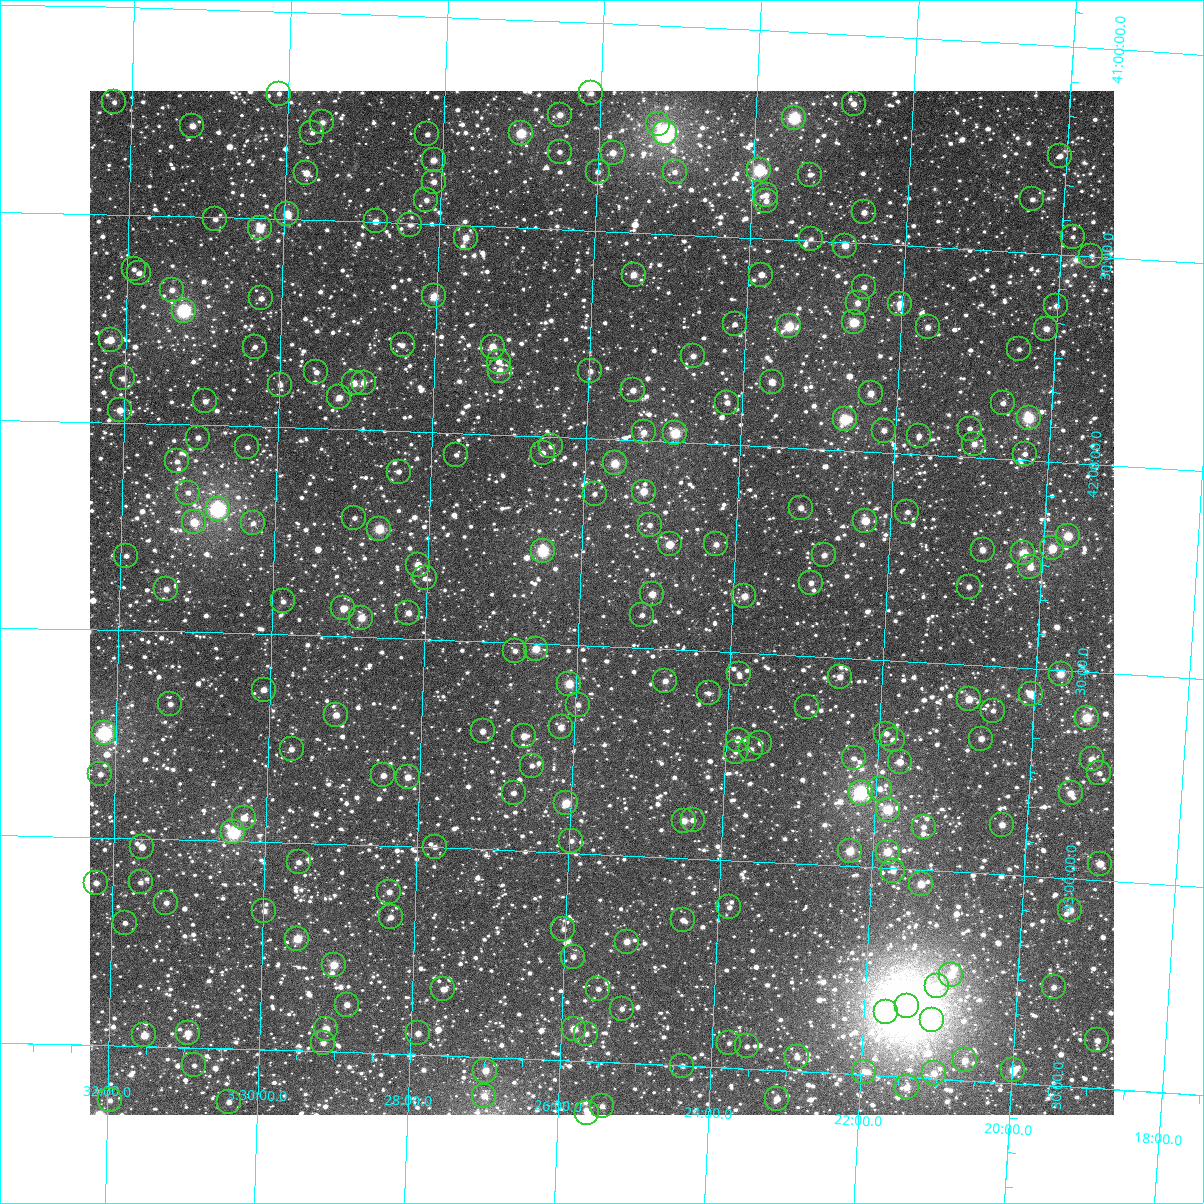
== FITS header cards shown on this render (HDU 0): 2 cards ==
NAXIS1  =                 1024
NAXIS2  =                 1024

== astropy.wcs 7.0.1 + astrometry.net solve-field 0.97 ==
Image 1024 x 1024 px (HDU 0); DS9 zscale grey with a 90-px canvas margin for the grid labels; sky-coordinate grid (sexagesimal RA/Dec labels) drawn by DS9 from the SOLVED WCS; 236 Tycho-2 reference stars matched to detected sources circled (green)
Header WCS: RA---TAN-SIP/DEC--TAN-SIP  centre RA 03:25:43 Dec +42:24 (51.43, +42.39 deg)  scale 8.67 arcsec/px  FOV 148.0' x 148.0'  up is +178 deg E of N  parity flipped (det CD > 0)
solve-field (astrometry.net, Tycho-2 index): VERIFIED the header's WCS against the Tycho-2 star catalogue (verified at 6 index scales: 16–236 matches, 0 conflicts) and refined it, rather than solving blind
Solved WCS: RA---TAN-SIP/DEC--TAN-SIP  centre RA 03:25:43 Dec +42:24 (51.43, +42.39 deg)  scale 8.67 arcsec/px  FOV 148.0' x 148.0'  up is +178 deg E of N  parity flipped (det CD > 0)
The solver's refit moves the header's centre by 0.12 arcsec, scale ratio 1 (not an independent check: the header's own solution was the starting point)
Tycho-2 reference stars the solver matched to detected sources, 236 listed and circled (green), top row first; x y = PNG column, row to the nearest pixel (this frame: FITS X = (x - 90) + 1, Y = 1024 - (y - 91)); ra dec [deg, ICRS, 3 dp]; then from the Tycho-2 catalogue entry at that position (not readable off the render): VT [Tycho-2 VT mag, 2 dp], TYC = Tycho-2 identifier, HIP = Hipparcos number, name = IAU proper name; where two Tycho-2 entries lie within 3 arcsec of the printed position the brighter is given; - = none
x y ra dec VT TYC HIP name
591 93 51.531 +41.170 10.74 2865-1758-1 - -
279 94 52.528 +41.198 11.82 2866-5-1 - -
114 102 53.055 +41.229 11.32 2866-43-1 - -
854 104 50.690 +41.166 10.70 2865-1717-1 - -
560 115 51.627 +41.225 10.43 2865-1668-1 - -
794 118 50.877 +41.207 7.83 2865-1659-1 15791 -
322 122 52.386 +41.264 10.51 2869-118-1 - -
658 124 51.312 +41.237 11.19 2865-1635-1 - -
192 126 52.803 +41.281 10.24 2870-2549-1 - -
312 133 52.417 +41.290 11.37 2869-62-1 - -
521 133 51.749 +41.273 8.52 2869-80-1 - -
665 133 51.289 +41.257 6.51 2869-3109-1 15925 -
427 134 52.049 +41.284 11.40 2869-67-1 - -
560 152 51.623 +41.314 11.28 2869-35-1 - -
613 153 51.452 +41.311 10.13 2869-38-1 - -
1060 156 50.020 +41.264 11.21 2869-2692-1 - -
434 160 52.026 +41.346 10.15 2869-97-1 - -
759 170 50.981 +41.337 8.02 2869-135-1 15831 -
598 172 51.499 +41.359 10.72 2869-143-1 - -
675 172 51.252 +41.351 11.06 2869-142-1 - -
306 173 52.433 +41.387 10.15 2869-161-1 - -
810 175 50.818 +41.341 11.33 2869-156-1 - -
434 182 52.023 +41.398 10.70 2869-194-1 - -
766 195 50.955 +41.397 10.45 2869-152-1 - -
1032 199 50.101 +41.372 10.89 2869-2405-1 - -
426 200 52.045 +41.442 10.91 2869-56-1 - -
766 201 50.954 +41.411 11.36 2869-70-1 - -
864 212 50.638 +41.426 10.34 2869-2794-1 - -
287 214 52.490 +41.487 9.33 2869-258-1 - -
215 219 52.721 +41.504 11.13 2870-2149-1 - -
376 221 52.206 +41.498 10.32 2869-328-1 - -
410 225 52.095 +41.503 10.99 2869-290-1 - -
260 228 52.578 +41.524 9.04 2870-2303-1 16317 -
1073 237 49.965 +41.457 11.95 2856-1330-1 - -
466 238 51.914 +41.529 9.81 2869-405-1 - -
811 239 50.805 +41.496 11.07 2869-400-1 - -
845 246 50.693 +41.508 9.95 2869-503-1 - -
1091 256 49.901 +41.499 11.96 2856-886-1 - -
134 269 52.979 +41.630 12.24 2870-1979-1 - -
139 273 52.963 +41.640 11.85 2870-2014-1 - -
634 275 51.369 +41.602 10.01 2869-435-1 - -
761 275 50.958 +41.588 10.44 2869-447-1 - -
864 287 50.626 +41.605 10.94 2869-2770-1 - -
172 290 52.854 +41.678 10.90 2870-2200-1 - -
434 296 52.009 +41.674 9.11 2869-363-1 16145 -
261 298 52.566 +41.692 10.66 2870-2205-1 - -
858 303 50.644 +41.644 10.33 2869-2363-1 - -
900 304 50.508 +41.641 9.73 2869-2748-1 - -
1056 306 50.004 +41.625 10.48 2869-2696-1 - -
184 311 52.815 +41.726 7.34 2870-1984-1 16406 -
854 322 50.653 +41.692 8.76 2869-2898-1 - -
735 324 51.036 +41.710 11.12 2869-553-1 - -
789 326 50.861 +41.709 8.65 2869-492-1 - -
928 327 50.414 +41.693 10.44 2869-2728-1 - -
1046 329 50.031 +41.681 10.24 2869-2724-1 - -
111 340 53.049 +41.802 10.13 2870-2266-1 - -
403 345 52.105 +41.793 11.06 2869-1590-1 - -
255 347 52.582 +41.809 11.36 2870-2229-1 - -
493 347 51.814 +41.790 9.73 2869-1604-1 - -
1019 349 50.116 +41.734 11.40 2869-3051-1 - -
693 356 51.166 +41.791 10.65 2869-1765-1 - -
499 362 51.793 +41.825 10.76 2869-1852-1 - -
500 371 51.787 +41.846 9.96 2869-1955-1 - -
590 371 51.495 +41.839 11.11 2869-1962-1 - -
316 372 52.381 +41.865 10.96 2869-1992-1 - -
123 378 53.005 +41.894 10.82 2870-205-1 - -
772 382 50.907 +41.845 9.86 2869-1937-1 - -
354 383 52.259 +41.889 10.30 2869-1895-1 - -
364 383 52.227 +41.887 10.38 2869-1898-1 - -
280 385 52.497 +41.898 10.92 2869-1881-1 - -
633 390 51.355 +41.880 10.67 2869-1842-1 - -
871 393 50.586 +41.860 10.07 2869-3087-1 - -
339 397 52.304 +41.924 10.01 2869-1752-1 - -
205 401 52.737 +41.944 10.57 2870-472-1 - -
727 403 51.049 +41.900 10.98 2869-1724-1 - -
1003 403 50.158 +41.866 11.25 2869-2725-1 - -
120 410 53.013 +41.970 10.09 2870-604-1 - -
1029 418 50.072 +41.897 8.13 2869-3059-1 15544 -
845 419 50.666 +41.926 8.17 2869-1532-1 15731 -
970 429 50.261 +41.932 11.15 2869-2589-1 - -
884 431 50.537 +41.948 11.00 2869-3103-1 - -
644 432 51.314 +41.981 10.34 2869-1666-1 - -
675 433 51.212 +41.979 8.59 2869-1669-1 - -
919 436 50.423 +41.957 10.71 2869-2361-1 - -
198 438 52.757 +42.031 10.77 2870-441-1 - -
974 444 50.243 +41.968 10.35 2869-2334-1 - -
551 446 51.613 +42.023 11.47 2869-1813-1 - -
247 447 52.597 +42.051 11.41 2870-329-1 - -
543 453 51.639 +42.041 10.62 2869-1902-1 - -
1025 454 50.078 +41.985 11.17 2869-2952-1 - -
456 455 51.919 +42.053 11.74 2869-1917-1 - -
177 461 52.823 +42.090 10.99 2870-152-1 - -
615 463 51.404 +42.058 9.07 2869-1982-1 - -
399 472 52.103 +42.098 11.06 2869-1878-1 - -
644 492 51.304 +42.123 9.48 2869-1091-1 15934 -
188 493 52.785 +42.165 11.04 2870-636-1 - -
595 494 51.465 +42.134 11.32 2869-1114-1 - -
801 508 50.793 +42.144 10.41 2869-1258-1 - -
218 509 52.688 +42.202 6.95 2870-389-1 16357 -
907 512 50.447 +42.141 11.00 2869-2625-1 - -
354 518 52.242 +42.214 11.57 2869-1407-1 - -
865 521 50.582 +42.167 9.11 2869-2883-1 - -
194 522 52.762 +42.236 9.42 2870-206-1 - -
253 523 52.570 +42.234 11.97 2870-195-1 - -
650 525 51.281 +42.203 11.00 2869-1479-1 - -
379 529 52.160 +42.237 8.74 2869-1524-1 - -
1068 536 49.921 +42.176 8.97 2856-2022-1 15496 -
670 544 51.214 +42.247 10.00 2869-1366-1 - -
716 544 51.063 +42.242 10.37 2869-1367-1 - -
1052 548 49.970 +42.209 9.09 2856-1397-1 - -
983 550 50.196 +42.222 10.30 2869-2999-1 - -
543 551 51.625 +42.276 8.02 2869-1296-1 - -
1023 553 50.063 +42.224 8.98 2869-2839-1 - -
824 555 50.710 +42.255 10.35 2869-1267-1 - -
126 556 52.981 +42.320 11.53 2870-1070-1 - -
418 565 52.030 +42.321 10.16 2869-1155-1 - -
1030 567 50.038 +42.257 10.02 2869-3090-1 - -
425 578 52.007 +42.353 10.97 2869-1137-1 - -
811 583 50.748 +42.323 10.49 2869-1166-1 - -
969 587 50.234 +42.312 10.86 2869-2988-1 - -
166 589 52.848 +42.398 10.56 2870-1020-1 - -
652 594 51.263 +42.369 9.82 2869-1301-1 - -
744 596 50.963 +42.363 9.83 2869-1312-1 - -
283 601 52.466 +42.420 10.91 2869-1375-1 - -
343 608 52.268 +42.432 9.70 2869-1442-1 - -
408 613 52.056 +42.437 10.31 2869-1484-1 - -
642 615 51.293 +42.420 11.33 2869-1493-1 - -
361 618 52.209 +42.453 9.47 2869-1501-1 - -
536 649 51.636 +42.512 9.26 2869-655-1 - -
515 651 51.703 +42.519 11.41 2869-689-1 - -
739 674 50.969 +42.551 11.37 2869-965-1 - -
1061 674 49.918 +42.509 9.34 2856-2398-1 - -
840 677 50.638 +42.546 10.41 2869-993-1 - -
665 681 51.208 +42.576 10.59 2869-1046-1 - -
569 684 51.522 +42.593 9.06 2869-1070-1 16004 -
264 690 52.521 +42.634 10.44 2870-1338-1 - -
709 693 51.064 +42.601 11.55 2869-994-1 - -
1031 694 50.012 +42.561 9.58 2869-3089-1 - -
969 699 50.213 +42.583 9.60 2869-2379-1 - -
170 704 52.824 +42.674 10.96 2870-1509-1 - -
578 705 51.490 +42.643 10.87 2869-864-1 - -
807 707 50.741 +42.623 11.32 2869-852-1 - -
993 711 50.132 +42.607 11.12 2869-2813-1 - -
336 715 52.281 +42.690 10.23 2869-755-1 - -
1087 718 49.825 +42.610 8.70 2856-1085-1 15454 -
561 727 51.543 +42.699 10.49 2869-668-1 - -
483 731 51.799 +42.716 10.53 2869-618-1 - -
104 733 53.039 +42.749 7.28 2870-1767-1 16473 -
886 734 50.476 +42.676 11.18 2869-2693-1 - -
524 736 51.662 +42.724 9.94 2869-639-1 - -
981 739 50.165 +42.676 10.28 2869-2574-1 - -
738 740 50.962 +42.710 10.50 2869-680-1 - -
893 740 50.455 +42.691 10.97 2869-2670-1 - -
760 743 50.888 +42.715 11.13 2869-726-1 - -
292 749 52.423 +42.776 10.71 2869-794-1 - -
751 749 50.917 +42.731 11.38 2869-781-1 - -
736 752 50.967 +42.739 12.03 2869-806-1 - -
854 758 50.579 +42.740 11.31 2869-2544-1 - -
1092 759 49.800 +42.709 10.35 2856-341-1 - -
900 762 50.428 +42.743 10.85 2869-2493-1 - -
532 766 51.633 +42.794 11.45 2869-963-1 - -
1099 773 49.772 +42.742 11.32 2856-863-1 - -
100 774 53.048 +42.848 11.10 2870-1290-1 - -
383 775 52.119 +42.831 10.49 2869-1050-1 - -
408 777 52.039 +42.832 10.03 2869-1066-1 - -
880 789 50.489 +42.811 11.05 2869-2565-1 - -
514 793 51.689 +42.862 10.83 2869-869-1 - -
861 793 50.550 +42.822 7.37 2869-2635-1 15697 -
1071 793 49.862 +42.794 9.79 2856-837-1 - -
566 803 51.516 +42.881 9.02 2869-729-1 15997 -
888 810 50.458 +42.859 8.58 2869-2479-1 - -
244 818 52.572 +42.944 9.99 2870-1638-1 - -
693 820 51.096 +42.908 10.95 2869-2113-1 - -
684 821 51.127 +42.911 9.87 2869-2121-1 - -
1002 825 50.081 +42.880 9.88 2869-2473-1 - -
924 827 50.338 +42.896 10.82 2869-2491-1 - -
233 832 52.606 +42.980 7.66 2870-1447-1 16323 -
571 841 51.493 +42.971 10.99 2869-2278-1 - -
142 847 52.905 +43.021 10.44 2870-1-1 - -
435 847 51.941 +42.999 11.60 2869-2322-1 - -
850 851 50.576 +42.963 9.13 2869-2353-1 - -
888 852 50.451 +42.961 9.29 2869-2584-1 - -
299 862 52.388 +43.047 10.91 2869-2219-1 - -
1100 864 49.751 +42.959 10.97 2856-2367-1 - -
893 871 50.430 +43.006 11.13 2869-2500-1 - -
141 882 52.907 +43.106 11.41 2870-120-1 - -
96 883 53.054 +43.110 10.82 2870-127-1 - -
921 884 50.336 +43.034 9.47 2869-2551-1 - -
389 892 52.086 +43.111 10.46 2869-2006-1 - -
166 903 52.820 +43.153 10.78 2874-2897-1 - -
729 907 50.963 +43.114 11.13 2869-2127-1 - -
1070 910 49.839 +43.076 10.93 2856-831-1 - -
264 911 52.496 +43.166 10.80 2873-75-1 - -
391 917 52.079 +43.171 10.91 2873-108-1 - -
683 920 51.115 +43.149 10.82 2873-121-1 - -
125 923 52.955 +43.204 11.08 2874-2755-1 - -
563 929 51.507 +43.184 11.33 2873-165-1 - -
297 939 52.384 +43.231 8.94 2873-106-1 16258 -
627 942 51.296 +43.208 9.88 2873-96-1 - -
573 957 51.470 +43.249 11.48 2873-11-1 - -
334 965 52.261 +43.291 9.19 2873-426-1 - -
951 975 50.220 +43.248 10.02 2873-3516-1 - -
937 986 50.264 +43.276 10.60 2873-3296-1 - -
1054 987 49.879 +43.263 10.98 2860-1562-1 - -
443 989 51.897 +43.340 10.53 2873-259-1 - -
598 989 51.383 +43.325 10.89 2873-274-1 - -
347 1005 52.214 +43.385 10.63 2873-321-1 - -
907 1006 50.361 +43.330 4.95 2873-3762-1 15648 -
622 1009 51.303 +43.370 11.29 2873-400-1 - -
886 1012 50.428 +43.347 10.78 2873-3444-1 - -
932 1020 50.274 +43.360 9.92 2873-3763-1 15617 -
326 1029 52.279 +43.445 9.97 2873-398-1 - -
574 1029 51.459 +43.423 9.56 2873-411-1 - -
188 1033 52.738 +43.466 9.78 2874-2671-1 - -
418 1033 51.975 +43.449 10.25 2873-197-1 - -
586 1034 51.417 +43.434 11.37 2873-239-1 - -
144 1035 52.882 +43.474 9.58 2874-2677-1 - -
1097 1040 49.723 +43.384 10.71 2860-1180-1 - -
323 1043 52.288 +43.479 10.69 2873-300-1 - -
729 1043 50.943 +43.441 11.40 2873-288-1 - -
747 1046 50.883 +43.446 11.81 2873-346-1 - -
797 1057 50.715 +43.466 10.86 2873-534-1 - -
965 1060 50.158 +43.451 10.06 2873-3514-1 - -
194 1065 52.713 +43.543 11.21 2874-2492-1 - -
682 1066 51.093 +43.500 11.02 2873-454-1 - -
1013 1070 49.997 +43.469 9.50 2860-1368-1 - -
485 1071 51.746 +43.532 9.86 2873-224-1 - -
864 1072 50.491 +43.492 10.33 2873-3640-1 - -
934 1073 50.258 +43.487 10.21 2873-3616-1 - -
907 1087 50.346 +43.524 10.42 2873-3528-1 - -
484 1096 51.747 +43.593 10.31 2873-2210-1 - -
777 1099 50.774 +43.569 10.26 2873-2241-1 - -
110 1100 52.991 +43.633 11.07 2874-2197-1 - -
229 1102 52.594 +43.629 10.56 2874-622-1 - -
602 1106 51.354 +43.606 11.05 2873-2294-1 - -
587 1113 51.402 +43.623 10.15 2873-2189-1 - -